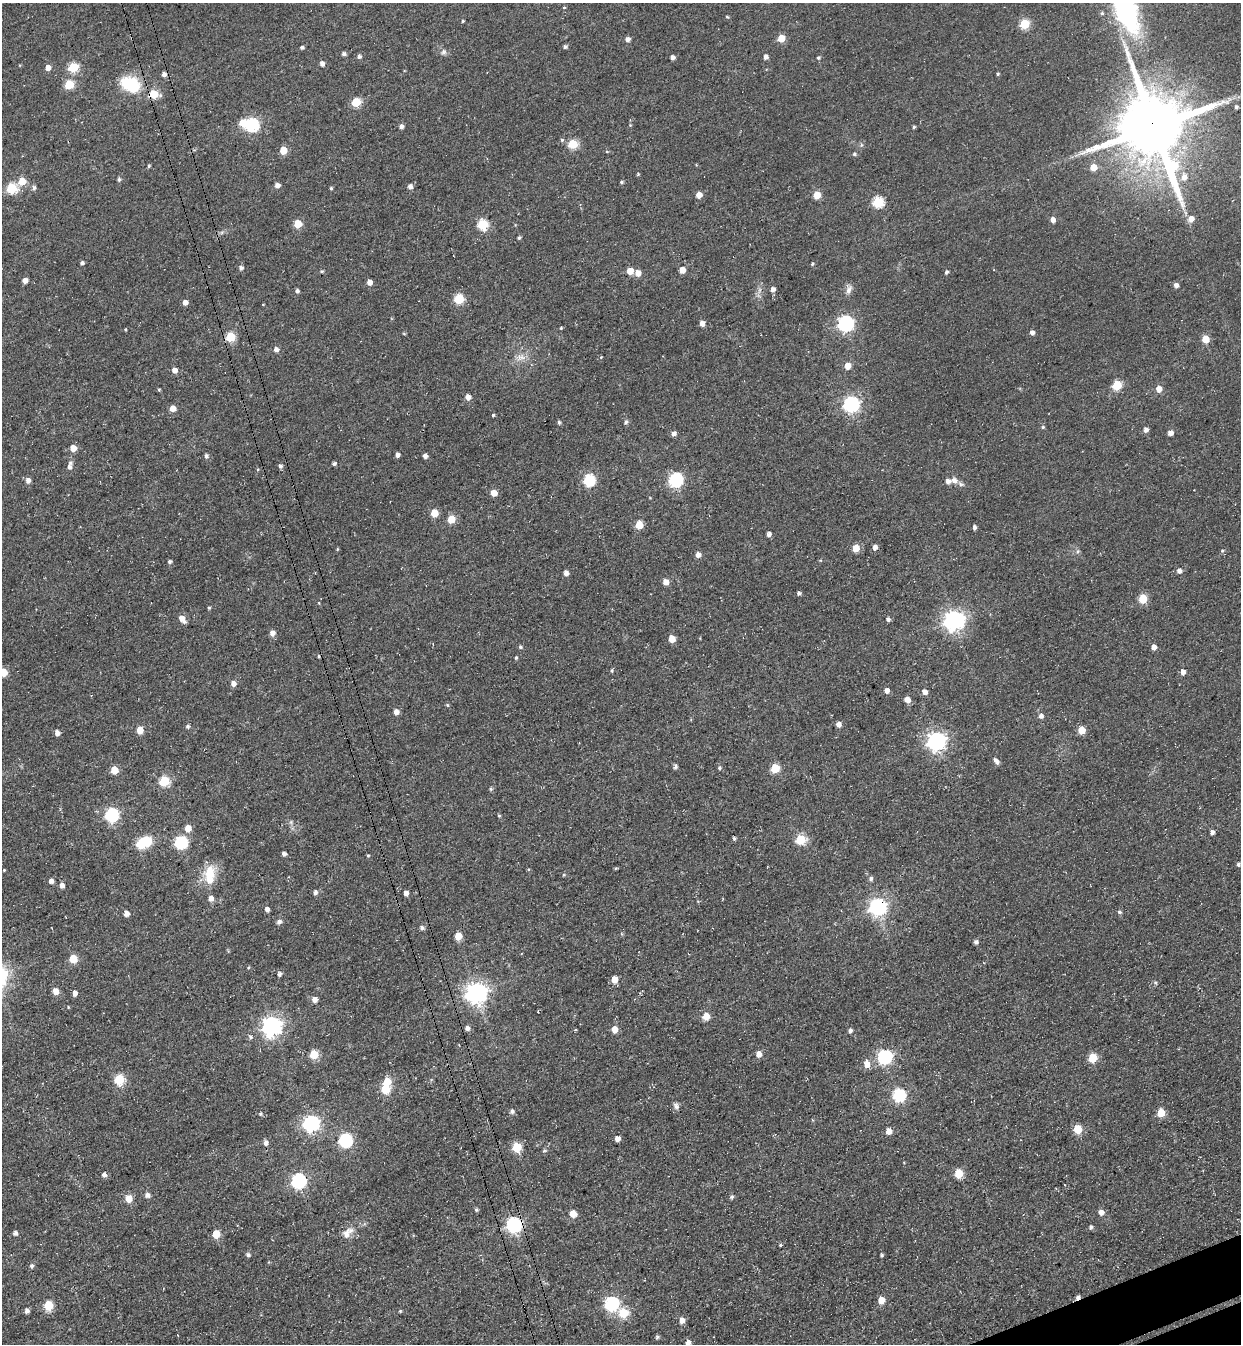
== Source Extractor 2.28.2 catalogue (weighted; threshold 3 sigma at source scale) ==
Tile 6 of 4 x 4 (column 2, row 2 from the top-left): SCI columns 1551-2789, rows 2746-4087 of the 5451 x 5491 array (HDU 1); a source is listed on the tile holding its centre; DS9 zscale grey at full resolution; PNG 1243 x 1346 px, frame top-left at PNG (2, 3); no overlay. Shown black and unused: <1% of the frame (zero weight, under 3 of 4 exposures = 7% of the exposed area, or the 3 px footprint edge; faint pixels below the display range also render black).
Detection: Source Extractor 2.28.2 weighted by HDU 2 'WHT'; one run over the whole footprint, this tile lists its part. Background 0.0477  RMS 0.017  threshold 0.0769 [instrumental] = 3 sigma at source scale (4.5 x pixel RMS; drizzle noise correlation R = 1.50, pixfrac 1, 0.05/0.05 arcsec/px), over >= 5 px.
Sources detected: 256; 1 inside a brighter object's white glare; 3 cosmic-ray / hot-pixel residue — not listed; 3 inside a brighter listed object's ellipse — not listed separately; the other 249 listed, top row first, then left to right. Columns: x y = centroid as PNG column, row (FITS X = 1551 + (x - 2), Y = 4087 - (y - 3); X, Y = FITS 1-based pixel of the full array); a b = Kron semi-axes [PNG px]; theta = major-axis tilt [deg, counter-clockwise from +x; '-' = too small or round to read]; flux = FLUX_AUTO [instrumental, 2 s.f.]
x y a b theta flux
564 7 4 3 - 1.3
1126 11 39 19 -68 300
1102 13 5 4 - 2.7
727 17 4 3 - 1.9
463 21 3 3 - 2.2
1024 24 5 5 - 82
781 38 5 5 - 36
628 39 5 5 - 8.1
302 47 4 4 - 3.4
565 47 4 4 - 4.2
443 52 8 8 - 5.4
344 54 4 4 - 5.4
359 56 6 5 - 4
672 57 4 4 - 6.7
766 57 5 4 - 7.5
818 58 5 4 - 2.9
322 64 5 4 - 7.5
73 67 6 5 - 81
48 68 5 5 - 12
998 74 4 4 - 2.1
130 84 22 15 -25 78
69 85 5 5 - 70
153 94 6 5 - 68
356 102 5 5 - 72
1236 107 5 4 - 3
242 123 6 5 - 31
251 125 6 6 - 250
630 125 4 4 - 1.4
401 126 5 4 - 6.7
914 127 4 3 - 2.4
1154 127 21 18 -68 18000
562 140 5 5 - 2.6
573 144 5 5 - 79
283 150 5 5 - 33
607 151 5 3 - 1.6
854 154 4 4 - 3
149 166 4 3 - 2.4
1094 167 6 5 - 21
1184 177 8 7 - 12
119 179 5 4 - 3.2
22 181 5 5 - 39
622 182 4 3 - 2.6
277 185 5 5 - 7.6
410 187 5 5 - 7.2
11 188 6 5 - 110
34 188 7 4 89 4
331 188 4 4 - 2.2
699 195 5 5 - 17
817 195 5 5 - 35
878 202 6 6 - 130
1191 219 6 5 - 11
1053 220 5 4 - 9.7
298 224 5 5 - 44
482 224 6 5 - 120
222 232 7 4 19 3.3
519 238 5 4 - 2.6
82 263 4 4 - 3.9
812 264 4 4 - 2.4
241 268 5 5 - 4.8
682 270 5 5 - 15
322 271 5 4 - 2.4
630 271 5 5 - 25
946 272 5 4 - 3
638 273 5 5 - 15
25 280 5 4 - 10
369 282 5 4 - 12
1176 285 6 5 - 5.9
773 289 5 5 - 7.3
849 289 13 8 84 8.8
297 291 4 4 - 4.5
459 299 5 5 - 87
185 302 5 4 - 11
702 323 5 4 - 12
845 324 7 7 - 450
561 328 4 3 - 1.6
125 329 4 3 - 1.4
1032 333 5 5 - 6.5
230 337 5 5 - 78
1205 339 5 5 - 37
276 349 6 6 - 6.1
520 357 13 9 3 14
601 357 5 3 - 1.5
848 366 5 5 - 21
174 370 6 5 - 9.9
1117 385 5 5 - 73
1159 389 6 5 - 15
159 390 4 4 - 1.8
468 397 5 5 - 10
851 404 7 6 - 450
173 409 5 5 - 18
493 415 4 4 - 2.2
559 422 5 4 - 3.2
626 422 5 5 - 4.8
1043 427 5 4 - 2.4
1146 430 5 5 - 7.3
1170 433 6 5 - 7.9
673 434 6 5 - 6.4
73 448 5 5 - 21
397 455 5 4 - 5.5
206 456 5 4 - 4.8
425 456 4 4 - 7.9
334 463 4 3 - 4.5
280 466 5 4 - 4.2
69 467 6 5 - 5.1
589 480 6 6 - 160
675 480 6 6 - 280
28 481 6 5 - 8.4
954 481 11 8 -24 11
494 493 5 5 - 20
434 513 5 5 - 35
451 519 5 5 - 45
639 525 5 5 - 44
974 527 4 3 - 5
769 534 5 5 - 5.1
875 547 5 4 - 8.4
856 548 5 5 - 27
337 549 4 4 - 1.5
1078 551 6 5 - 3.4
1222 551 5 4 - 2.2
698 555 5 5 - 10
170 562 4 4 - 3.8
1179 571 5 5 - 7.6
566 573 6 5 - 6.3
666 582 5 5 - 13
799 593 5 4 - 3.7
1143 599 5 5 - 64
209 608 4 4 - 1.9
182 619 9 5 -49 15
888 619 5 4 - 4.3
954 620 7 7 - 1000
272 633 5 5 - 10
672 639 5 5 - 26
520 647 5 5 - 2.7
1154 647 5 4 - 10
516 658 4 3 - 2.3
612 670 5 4 - 2.4
3 672 5 5 - 43
1183 672 5 5 - 8.2
233 683 5 5 - 9
887 690 5 4 - 8
924 692 5 4 - 11
907 699 5 5 - 15
447 705 5 4 - 2.2
396 712 5 5 - 10
1041 716 6 6 - 5.6
839 724 5 5 - 7.8
188 726 5 5 - 3.6
140 730 6 6 - 20
1081 730 5 5 - 29
57 733 5 4 - 10
936 741 7 7 - 770
996 761 9 5 -51 7.5
675 766 6 4 75 3.8
719 768 5 4 - 2.4
775 768 5 5 - 70
114 770 5 5 - 36
164 781 6 5 - 99
491 789 6 4 70 2.7
111 815 6 6 - 270
499 816 5 4 - 2.5
291 822 6 5 - 3.1
188 828 6 5 - 21
1212 832 4 4 - 5.9
734 838 5 3 - 2.6
800 840 6 5 - 96
147 841 6 5 - 64
180 843 6 6 - 220
141 844 6 5 - 110
284 854 4 4 - 6.1
368 855 4 4 - 1.7
1238 864 4 4 - 4.5
4 870 3 2 - 1.3
209 876 24 12 86 46
871 878 6 5 - 4.7
51 881 5 5 - 6.9
62 885 5 4 - 9
315 893 6 5 - 5.9
406 893 5 4 - 7.7
877 907 7 7 - 570
267 909 5 4 - 7.4
1119 912 6 4 -19 3
126 913 5 5 - 9.7
279 922 6 6 - 5.4
422 928 5 5 - 5
622 934 5 3 - 1.8
458 936 5 5 - 30
976 942 5 4 - 5.2
73 959 5 5 - 47
279 974 6 5 - 3.8
614 979 5 5 - 23
1155 982 6 4 -19 2.1
55 991 5 5 - 17
642 991 3 2 - 1.5
75 993 6 5 - 6.2
476 993 8 7 - 1100
314 999 5 5 - 10
68 1007 4 3 - 1.5
706 1016 5 5 - 27
271 1026 8 7 - 880
467 1028 6 5 - 6.4
614 1029 6 6 - 16
850 1031 5 4 - 5.4
250 1037 6 5 - 3.6
314 1054 5 5 - 57
759 1054 6 5 - 12
884 1057 7 6 - 310
1093 1058 5 5 - 69
867 1064 8 6 -80 14
119 1080 6 5 - 110
385 1089 6 5 - 67
899 1095 6 6 - 210
676 1106 9 6 -57 5.7
512 1111 5 5 - 5.4
1161 1113 5 5 - 45
260 1114 4 4 - 2.7
311 1123 7 6 - 460
1078 1129 5 5 - 53
889 1131 5 5 - 17
617 1139 4 4 - 12
345 1140 6 6 - 240
265 1143 6 5 - 7.1
517 1147 6 5 - 79
544 1151 6 3 19 2
958 1173 5 5 - 56
104 1174 5 5 - 6.3
298 1181 7 6 - 370
147 1195 5 5 - 7.8
731 1197 5 4 - 3.5
129 1199 6 5 - 27
476 1209 5 4 - 3.1
1101 1212 6 6 - 11
573 1214 6 6 - 19
513 1225 7 6 - 400
1091 1227 5 4 - 3.6
15 1233 6 5 - 4.3
346 1233 16 11 62 14
216 1234 5 5 - 40
780 1245 4 3 - 1.8
248 1255 5 5 - 4.5
882 1255 4 3 - 2.8
31 1266 5 5 - 3.7
881 1300 5 5 - 27
611 1304 6 6 - 320
48 1306 6 5 - 82
27 1311 5 4 - 6.8
400 1311 5 3 - 1.7
623 1313 6 5 - 71
682 1320 5 5 - 13
688 1343 6 5 - 11
Overlapping masked pixels (flux is a lower limit): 3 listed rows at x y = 153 94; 1154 127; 513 1225
Isophote crosses this tile's border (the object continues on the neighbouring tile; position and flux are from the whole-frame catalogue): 3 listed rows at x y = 1126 11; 3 672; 688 1343